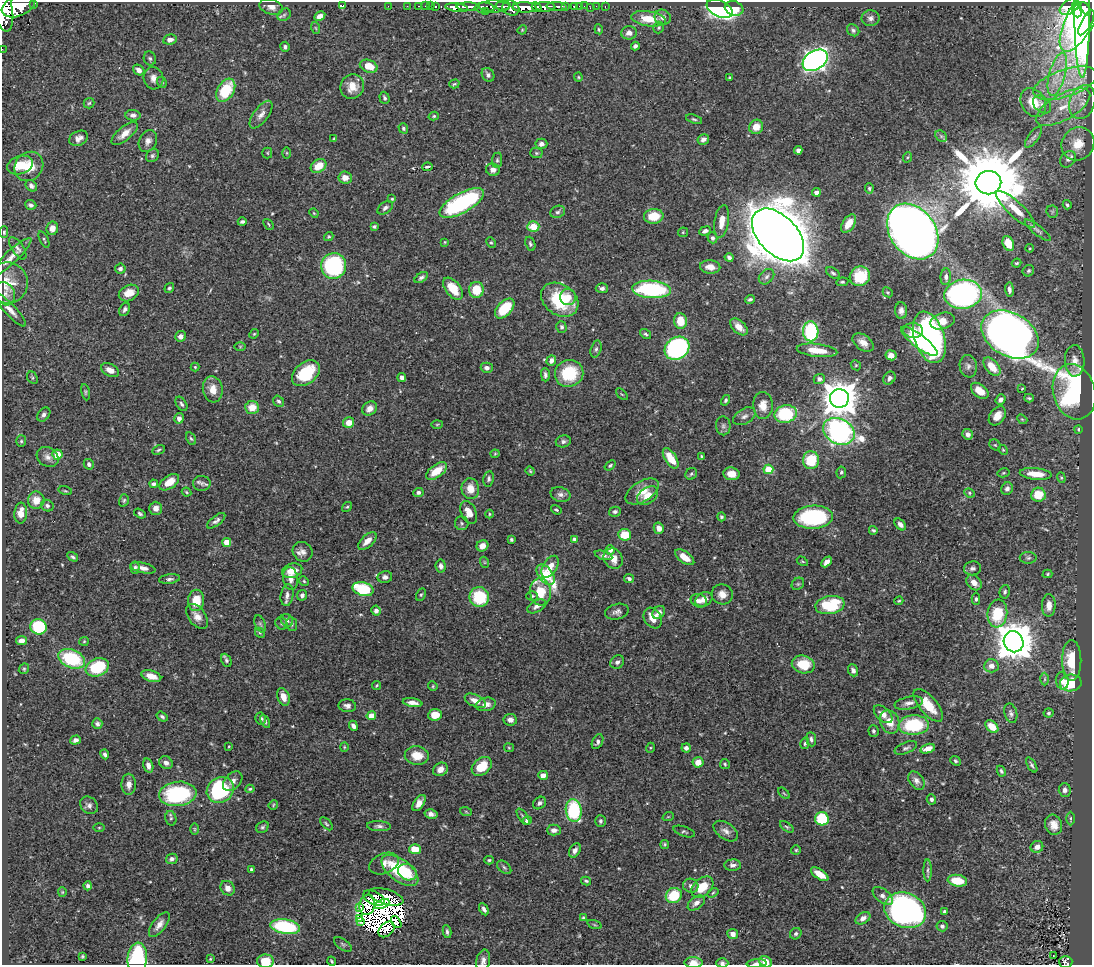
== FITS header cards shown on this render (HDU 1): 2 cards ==
NAXIS1  =                 1090
NAXIS2  =                  963

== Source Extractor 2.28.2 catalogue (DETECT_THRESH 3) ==
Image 1090 x 963 px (HDU 1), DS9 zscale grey, 1 PNG px = 1 image px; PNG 1094 x 967 px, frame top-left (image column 1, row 963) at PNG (2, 2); each listed source drawn as its Kron ellipse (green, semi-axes under 4 px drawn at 4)
Background 0.46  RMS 0.015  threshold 0.0452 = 3 sigma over >= 5 px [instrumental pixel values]
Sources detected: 529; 5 with non-positive FLUX_AUTO (blend fragments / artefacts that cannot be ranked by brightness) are neither listed nor drawn; of the other 524, the 500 brightest by FLUX_AUTO listed and drawn (24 fainter detections omitted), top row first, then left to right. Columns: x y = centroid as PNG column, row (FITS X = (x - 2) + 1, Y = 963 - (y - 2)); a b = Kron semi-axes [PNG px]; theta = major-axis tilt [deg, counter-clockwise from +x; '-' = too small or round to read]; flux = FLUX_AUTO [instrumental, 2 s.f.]
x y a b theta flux
34 3 3 3 - 53
343 5 3 3 - 31
18 6 17 10 22 2200
388 6 2 2 - 4.7
407 6 2 2 - 6.3
419 6 3 2 - 11
425 6 2 2 - 6.2
431 6 2 2 - 8.1
436 6 3 3 - 21
503 6 7 3 -10 190
557 6 10 3 -5 140
574 6 4 3 - 49
579 6 2 2 - 5.1
584 6 2 2 - 5.2
596 6 2 2 - 2.9
271 7 12 7 -15 6.2
468 7 11 3 0 600
486 7 8 4 -12 130
493 7 18 6 6 440
524 7 12 5 -2 1100
537 7 5 3 - 260
545 7 10 5 -2 610
565 7 3 3 - 57
605 7 3 2 - 4.6
1069 7 11 6 36 180
1076 7 3 3 - 89
457 8 11 4 -7 1400
511 8 8 7 - 400
590 8 2 2 - 3.1
734 8 9 7 -20 15
720 9 14 8 -25 280
1086 9 7 4 -61 540
4 11 21 9 -82 2100
485 11 3 3 - 71
1077 11 6 4 -72 140
1082 11 66 7 -90 250
284 15 7 5 40 2
320 16 6 4 28 5.8
663 17 8 7 - 6.4
1082 17 39 14 61 410
870 18 9 8 - 3.9
648 19 17 7 -8 22
1086 23 14 5 61 150
316 28 6 3 -70 1.2
659 28 6 5 - 1.6
599 29 5 3 - 1.2
522 30 5 4 - 0.98
853 30 7 5 -42 2.5
629 33 8 6 2 5.1
170 40 7 5 9 5.6
635 46 4 4 - 2.7
285 47 5 4 - 2.8
2 49 2 2 - 3.7
150 58 7 6 - 2.2
815 60 13 9 32 550
369 66 9 6 -19 16
139 70 6 4 -38 5.1
1057 74 22 8 75 19
488 75 7 6 - 3
578 77 4 4 - 1.2
153 78 11 10 - 6.8
729 78 4 3 - 1.3
162 82 6 4 -69 1.6
1065 83 33 13 18 40
454 84 5 3 - 1.2
352 87 12 11 - 14
226 90 13 8 59 47
384 98 6 5 - 2
1082 102 17 12 70 14
89 103 5 5 - 1.6
1033 103 15 12 -58 25
1042 104 10 7 -43 5.2
1063 107 30 13 29 31
133 115 7 5 -3 4.1
261 115 16 7 53 6.9
434 116 5 4 - 1.5
694 119 8 4 -18 1.8
756 127 7 7 - 12
403 128 5 4 - 1.9
125 133 16 6 39 9.4
941 136 6 5 - 2.1
1033 137 12 5 54 3.5
79 138 10 7 25 5.8
334 139 4 3 - 1.2
703 139 6 5 - 4.1
148 141 11 8 65 5.7
541 144 6 5 - 4.6
1078 144 17 15 48 21
798 150 4 4 - 4
267 153 5 5 - 1.1
287 153 5 4 - 1.1
536 153 6 5 - 1.7
152 156 7 5 46 2.2
908 157 5 3 - 1.2
1068 159 9 7 47 4.7
497 160 7 5 82 2.1
20 165 13 9 18 20
29 166 15 13 49 18
319 166 8 6 33 17
427 167 5 3 - 2.2
493 170 7 6 - 5.6
345 178 7 6 - 8.6
988 183 13 11 10 13000
31 186 6 5 - 3.6
869 188 5 4 - 1.4
816 192 4 4 - 4.8
392 199 4 4 - 1.2
462 203 25 10 29 140
31 205 6 4 -21 3
1067 205 4 4 - 1.7
385 208 8 5 37 3.5
1016 209 26 7 -43 17
558 212 8 6 23 2.5
1052 212 6 5 - 1.6
314 213 5 4 - 1
654 216 10 7 5 23
722 221 16 7 80 11
242 222 4 3 - 2.4
268 224 6 3 -52 1.2
849 224 10 6 56 11
374 226 4 3 - 2.4
533 227 6 5 - 20
52 228 7 6 - 7.8
1038 230 16 4 -38 3.6
705 231 6 4 22 3.5
913 231 30 22 -54 1400
4 232 6 4 89 1.6
683 232 5 4 - 1.2
778 235 31 19 -45 5200
329 236 5 4 - 1.4
712 238 5 5 - 2.5
44 239 9 2 -65 1.2
445 242 4 4 - 1
491 243 5 4 - 1.5
1008 243 7 5 -66 19
530 244 7 4 -70 2.1
18 248 13 5 -56 3.7
1030 248 4 4 - 0.97
729 257 4 4 - 3
10 258 29 6 43 9.4
1016 263 5 3 - 1.2
334 266 13 12 - 120
710 267 10 6 -5 8.8
120 269 5 5 - 2.9
1028 271 6 5 - 1.9
833 273 8 4 -35 2.1
860 276 10 9 - 35
767 277 9 6 45 3.6
946 277 8 5 85 3.6
421 278 7 4 35 2.8
842 282 6 4 8 1.4
7 283 20 20 - 21
169 288 5 4 - 1.8
602 288 6 5 - 3.1
453 289 13 7 -51 22
651 289 19 8 -3 120
1009 289 7 4 -84 3.6
476 290 8 7 - 26
888 292 5 4 - 1.5
129 293 10 7 26 14
5 294 12 9 -65 5.7
963 294 19 14 9 290
568 297 8 8 - 7.7
750 299 5 3 - 2
560 300 20 15 -35 56
505 308 12 7 47 36
125 309 7 5 63 2.9
10 310 22 5 -48 7.5
901 311 8 6 -88 4.6
680 321 8 6 -85 20
942 321 12 8 18 16
561 327 6 5 - 2.2
739 327 10 6 -43 9.3
811 331 10 7 -85 100
913 331 10 7 -4 11
254 334 5 4 - 1.2
645 334 6 4 -37 1.8
1010 335 31 21 -30 1300
180 336 5 5 - 4.4
929 337 26 15 -72 210
919 341 22 6 -37 88
863 343 12 7 -36 9.1
240 346 6 4 0 1.3
677 348 13 11 36 250
596 349 9 5 74 2.6
817 350 20 6 -7 18
891 355 5 5 - 5.9
551 361 5 4 - 4.3
1075 361 15 10 -88 9.1
856 365 5 4 - 1.3
968 366 11 8 -82 4.7
195 367 4 4 - 1.2
992 367 11 6 -49 18
487 368 6 5 - 3.9
110 370 9 6 -27 7.5
306 373 16 10 39 47
569 373 14 13 - 45
545 375 7 4 -90 2.9
402 377 4 3 - 3
32 378 7 5 -58 1.7
889 378 7 5 54 3.4
819 379 5 5 - 3.6
213 389 13 10 -82 12
1022 389 3 2 - 1.1
980 391 10 6 -38 15
85 392 8 4 -79 1.6
1074 392 28 21 -74 230
622 394 7 3 -45 0.99
839 398 9 9 - 2300
1029 398 4 3 - 1.6
726 400 5 4 - 1.9
1000 400 5 4 - 3.8
279 401 6 5 - 2.4
181 404 8 5 -57 2.3
763 405 13 10 -88 11
252 407 7 6 - 15
370 408 8 6 41 7.5
786 414 11 8 13 62
44 415 8 5 50 3.3
744 416 12 7 30 4.6
997 416 10 7 54 12
179 418 5 5 - 4.8
1022 419 5 4 - 1.2
349 423 5 5 - 12
437 424 5 3 - 1.1
723 426 9 7 -87 3.3
1078 429 4 3 - 1.4
839 431 16 12 -27 300
968 434 5 5 - 4.7
191 439 7 4 -60 1.8
21 441 6 5 - 2
563 441 7 6 - 3.1
995 445 6 5 - 1.6
158 450 6 4 28 1.6
1003 450 5 4 - 1.3
495 454 4 4 - 1.1
57 455 5 5 - 16
48 457 11 9 -35 6.1
702 457 4 3 - 1.5
671 458 11 5 -57 21
811 460 9 8 - 36
89 464 5 5 - 2.9
610 465 6 4 39 1.6
768 469 5 4 - 36
437 471 12 6 36 20
530 471 4 3 - 1.2
841 472 6 5 - 1.9
1003 473 6 4 12 1.4
691 474 6 5 - 1.8
732 474 8 6 -7 12
1036 474 16 5 -5 17
1061 478 5 4 - 1.2
489 479 8 5 81 2.6
169 482 11 6 34 14
202 483 9 7 -1 3.3
154 484 4 4 - 2.6
470 489 10 8 -81 12
1007 489 6 5 - 3.8
65 491 7 3 -13 1.1
642 491 18 10 32 16
186 492 5 3 - 1.2
418 492 5 4 - 2.8
969 493 5 4 - 1.3
560 495 10 7 -17 4.3
1038 495 7 7 - 23
648 496 12 8 34 12
36 500 8 8 - 12
124 500 6 4 73 1.7
47 506 6 5 - 2.6
347 507 5 4 - 1.4
156 508 6 6 - 5.8
556 510 5 3 - 1.5
469 512 12 7 -65 11
615 512 6 5 - 2.6
21 513 10 6 86 11
140 514 6 4 -34 1.9
489 514 4 3 - 1.1
721 517 4 4 - 2
813 517 20 11 3 100
216 521 11 5 38 3.4
462 523 7 6 - 2.3
900 524 7 4 -47 4.2
659 528 6 5 - 7.7
873 530 4 3 - 1.7
625 535 6 6 - 25
575 539 4 4 - 3.3
511 540 4 3 - 1.9
367 541 11 6 43 8.5
227 542 4 4 - 18
482 546 6 5 - 6.9
610 550 5 4 - 5.4
303 552 10 9 - 5.8
603 555 9 4 -16 2.7
73 557 6 4 -32 2.2
685 557 11 5 -36 12
1028 558 8 6 0 2.5
613 559 11 9 -52 11
802 561 6 3 -31 1.1
484 562 5 3 - 0.94
827 562 6 4 46 5.6
441 566 6 5 - 3.5
135 567 6 4 84 2.6
550 567 12 7 58 9.8
143 568 13 5 -12 5.8
972 568 8 7 - 3.5
292 571 10 7 16 14
1047 574 5 4 - 1.3
546 575 11 7 -52 99
385 577 7 6 - 3.7
169 579 10 5 6 3
291 579 11 7 -80 7.2
629 579 5 4 - 3
304 581 5 4 - 1.3
974 583 8 6 -46 7.7
798 584 7 5 44 1.9
363 589 11 6 -16 59
540 592 13 10 -85 23
1005 592 7 5 77 2.2
722 594 10 10 - 8.9
287 595 11 6 80 4.9
302 595 5 4 - 3.6
421 595 6 4 62 1.5
532 596 6 4 3 1.5
479 597 10 9 - 50
704 599 9 7 27 7.9
976 599 6 4 89 1.9
196 600 10 8 87 21
699 601 8 6 -22 4.9
899 601 5 3 - 1.2
830 605 14 9 10 58
1049 605 11 7 89 8
536 606 10 6 28 4.3
376 611 5 4 - 4.1
617 612 12 8 14 4.6
659 612 7 5 44 5.4
997 613 14 10 83 44
197 616 14 8 -53 9.1
653 618 11 8 -59 11
287 620 7 5 -50 3.3
281 623 6 5 - 1.8
260 624 9 5 -68 2.3
292 624 7 5 -80 2
39 627 8 7 - 61
260 633 5 4 - 1.3
21 640 5 4 - 5.3
84 641 4 4 - 1.1
1014 642 11 9 -60 2900
72 659 14 9 -22 70
226 660 7 5 -64 2.2
1072 661 20 9 -90 29
617 662 7 6 - 3.2
803 664 11 9 -12 26
991 666 7 6 - 6.8
97 667 12 8 22 55
24 669 5 4 - 1.3
853 670 6 5 - 3.7
151 676 10 5 -16 11
1045 679 6 4 89 1.8
1062 681 8 6 -84 4.7
1071 683 11 8 9 43
377 685 5 3 - 1.1
433 686 5 4 - 1.1
283 697 9 6 -70 9.9
475 701 11 6 -24 9.4
413 703 10 4 -9 5.7
909 703 14 6 12 5.2
486 704 10 6 12 8.1
928 705 20 9 -49 24
347 706 9 6 -8 4.4
1011 713 10 6 -75 3.2
1049 713 5 4 - 2.1
883 714 11 6 -42 7.2
435 715 7 6 - 14
371 716 5 4 - 12
162 717 6 4 -36 2.3
261 719 6 5 - 3
510 720 6 5 - 4.6
265 721 7 4 -64 2.1
890 722 12 9 -67 15
97 724 5 5 - 2.7
914 725 15 10 3 69
353 726 5 4 - 4
992 727 7 5 -40 15
873 731 6 5 - 2.1
811 739 7 5 -84 2.6
75 740 5 4 - 4.2
597 742 8 5 62 2.9
805 743 6 4 76 1.8
229 746 4 3 - 0.97
344 747 4 4 - 1.2
509 748 5 4 - 1.2
650 748 5 3 - 1
686 748 4 4 - 3.7
906 748 12 5 23 3.1
928 749 7 4 17 9.8
105 754 5 4 - 2.5
417 756 12 9 -7 14
955 761 6 4 -41 1.7
698 762 5 5 - 11
166 763 7 6 - 5.1
725 764 5 4 - 1.4
148 765 7 5 -76 5.2
1032 765 8 4 -58 2.3
482 766 11 8 40 26
440 769 8 6 31 6.5
1001 771 6 4 -63 1.8
543 775 5 4 - 7.8
233 781 11 7 45 6.3
916 781 10 7 -53 4.6
129 784 10 7 90 6.8
250 789 4 4 - 1.4
220 790 14 12 37 130
1065 790 7 6 - 3.7
784 793 7 2 -44 1
178 794 19 12 7 100
931 799 5 4 - 2.6
419 803 9 5 55 7.3
540 803 7 5 39 3.5
89 805 9 8 - 3.9
273 805 5 3 - 1.1
574 810 11 8 -80 79
466 812 6 4 -20 1.2
431 814 6 5 - 4.2
523 817 9 3 -54 2
668 817 6 3 19 0.95
171 818 7 5 -77 1.9
1071 818 7 3 -90 1.4
822 819 7 6 - 52
527 821 4 4 - 4.1
601 821 6 5 - 2.1
326 824 8 4 -46 1.7
1054 825 10 8 -72 8.8
379 826 12 5 -3 3.6
262 827 6 5 - 2
787 827 8 4 -35 1.7
99 828 5 3 - 0.97
195 829 6 4 -89 1.3
554 830 7 5 0 4.7
726 831 14 8 -35 6
684 832 11 5 -19 2.2
665 844 4 4 - 1.4
1037 847 6 6 - 5.7
415 849 6 5 - 23
575 850 7 5 60 4.2
796 850 5 5 - 1.4
172 859 6 5 - 3.4
489 860 4 3 - 1.4
384 863 15 10 22 7.8
733 865 8 5 1 3.8
504 867 8 5 -42 2.4
251 869 4 3 - 1.7
400 870 21 10 -37 62
928 870 11 4 90 2.4
407 872 10 7 -28 13
820 874 10 5 -33 13
586 881 5 3 - 1.6
957 881 10 6 -9 25
88 886 4 4 - 2.5
691 886 8 7 - 4.1
702 887 12 8 41 23
228 888 8 6 -46 6.7
62 892 4 4 - 0.98
713 893 6 4 32 1.3
674 896 8 7 - 41
883 896 12 6 -40 4.7
386 897 18 7 -16 8.6
374 898 11 6 -28 5.2
696 903 10 6 37 4.8
382 904 8 4 24 2.7
367 905 10 8 75 5.6
360 908 3 3 - 2.7
484 909 6 4 -61 2.9
905 910 21 17 -22 360
944 911 4 3 - 2
359 918 3 2 - 2.3
583 918 4 3 - 1.8
863 918 8 5 33 4.8
361 921 3 2 - 6.2
396 922 7 3 -55 1.9
159 925 15 6 53 7.2
594 925 7 3 -19 1.2
942 926 5 5 - 2.6
285 927 15 7 -9 85
386 929 9 6 42 2.1
447 932 6 3 -81 2.1
733 934 5 5 - 5
796 934 6 5 - 2.4
343 944 10 5 -34 2.2
82 956 3 3 - 1.3
1053 956 3 2 - 1.5
137 958 15 10 85 96
210 959 4 4 - 0.98
265 961 8 6 1 19
332 961 5 3 - 1.4
483 961 11 6 79 4.5
765 962 7 5 -29 10
1066 962 6 6 - 61
694 963 9 5 -1 9.1
722 963 6 4 -1 2.4
757 963 10 3 4 3.6
At the frame edge (FLAGS 8, measured only in part): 11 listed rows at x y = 34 3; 4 11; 2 49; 137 958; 265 961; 483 961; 765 962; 1066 962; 694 963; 722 963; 757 963
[24 fainter detections neither listed nor drawn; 5 non-positive-flux detections neither listed nor drawn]